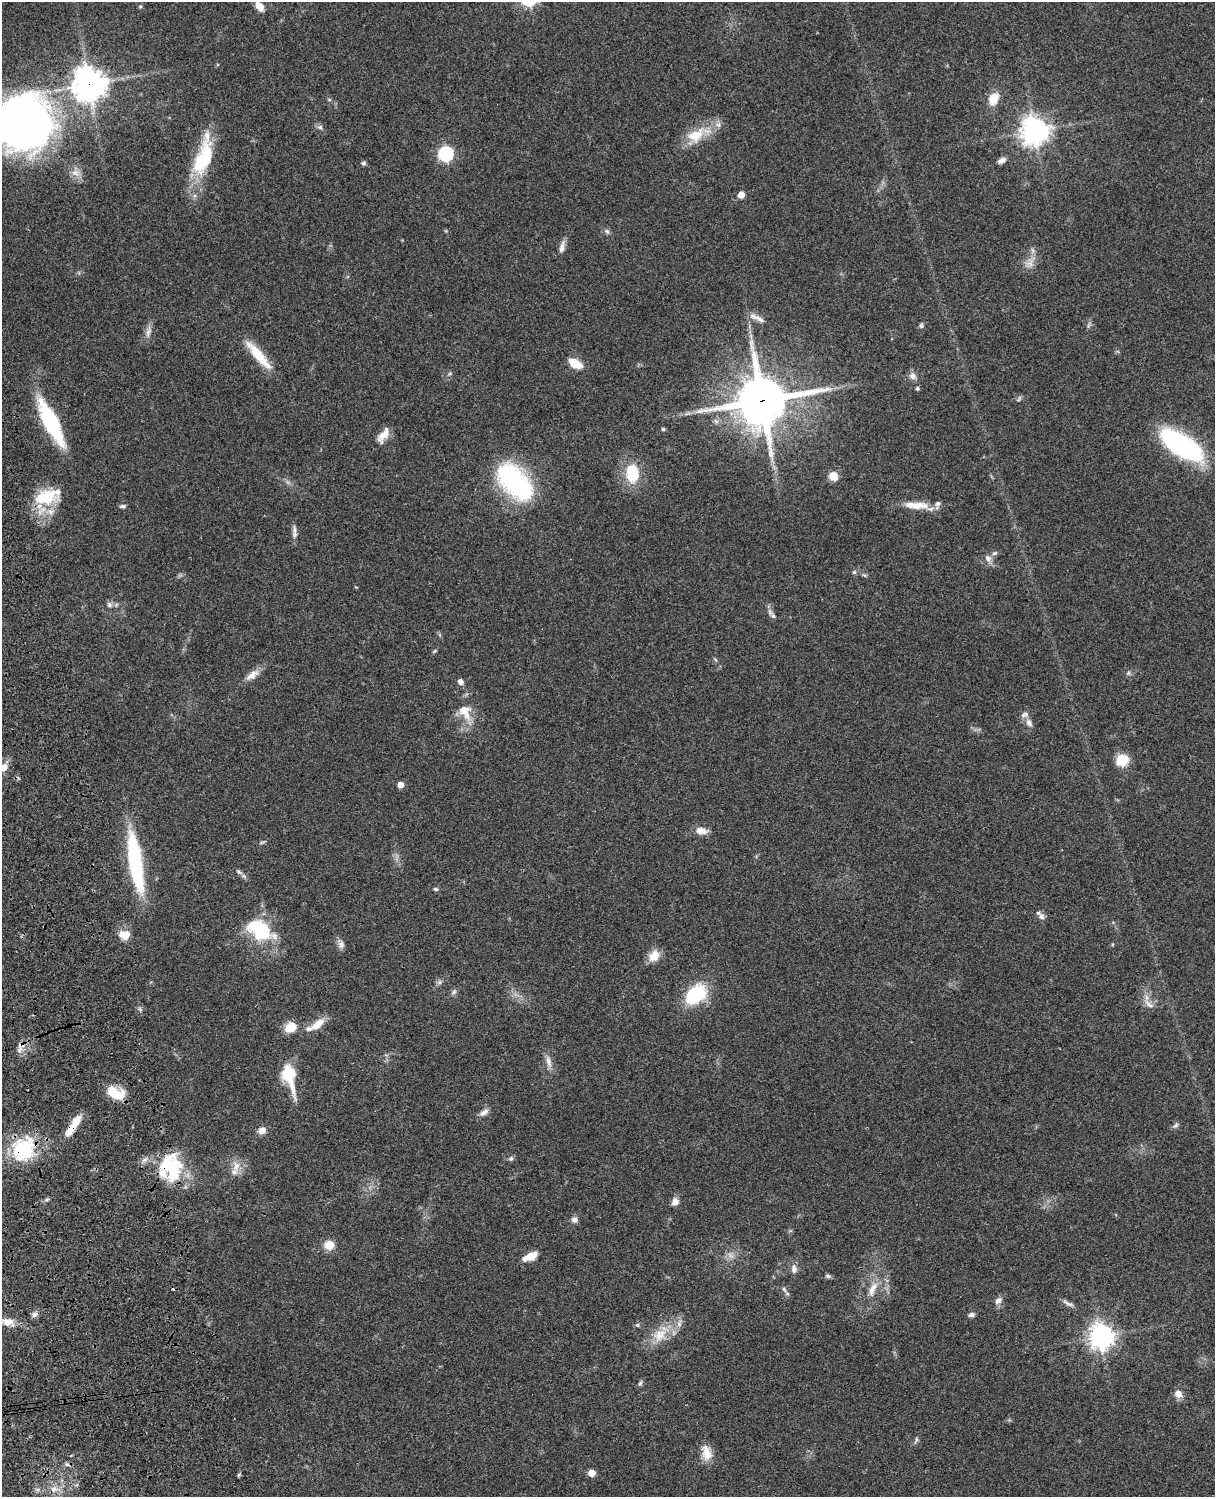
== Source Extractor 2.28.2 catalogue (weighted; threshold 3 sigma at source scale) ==
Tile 7 of 4 x 3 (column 3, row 2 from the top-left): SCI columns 2546-3758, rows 1773-3267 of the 5089 x 4927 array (HDU 1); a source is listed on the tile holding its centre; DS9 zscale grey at full resolution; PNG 1217 x 1499 px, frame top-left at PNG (2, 2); no overlay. Shown black and unused: <1% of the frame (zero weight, under 3 of 4 exposures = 6% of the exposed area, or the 3 px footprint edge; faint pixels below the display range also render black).
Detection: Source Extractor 2.28.2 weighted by HDU 2 'WHT'; one run over the whole footprint, this tile lists its part. Background 0.081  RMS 0.0059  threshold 0.0264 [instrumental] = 3 sigma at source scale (4.5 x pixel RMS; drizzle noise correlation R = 1.50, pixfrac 1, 0.05/0.05 arcsec/px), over >= 5 px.
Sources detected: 123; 1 too faint to see at this stretch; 3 inside a brighter object's white glare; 1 cosmic-ray / hot-pixel residue — not listed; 11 inside a brighter listed object's ellipse — not listed separately; the other 107 listed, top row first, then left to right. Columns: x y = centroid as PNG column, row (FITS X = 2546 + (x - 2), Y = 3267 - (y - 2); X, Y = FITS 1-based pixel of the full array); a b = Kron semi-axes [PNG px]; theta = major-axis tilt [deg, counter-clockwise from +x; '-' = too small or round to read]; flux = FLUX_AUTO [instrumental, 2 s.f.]
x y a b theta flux
140 6 6 5 - 0.83
260 6 10 6 -53 7.1
89 84 12 11 - 800
993 99 12 9 64 11
23 122 59 55 35 300
320 127 8 6 -5 1.5
1034 131 9 9 - 610
696 135 28 18 31 16
446 154 7 7 - 110
203 159 47 20 69 36
1002 160 10 6 27 3
363 163 6 5 - 1.1
76 173 14 9 -19 4.3
741 195 5 5 - 6.7
607 231 8 6 -48 1.6
562 247 19 6 78 3.2
1030 263 15 12 65 5.5
757 318 24 6 -25 3.8
1089 325 11 3 75 1.3
921 326 7 5 89 1.1
148 332 17 7 78 3.5
258 355 43 10 -49 16
575 363 17 9 -29 8.6
913 376 10 8 -24 3.2
917 389 4 4 - 1.1
1019 399 9 4 64 0.97
762 401 17 16 - 2800
51 422 46 12 -63 58
663 429 4 4 - 1
384 435 20 9 51 6.4
1181 445 48 20 -36 89
632 473 19 13 -86 22
833 476 5 5 - 17
515 482 45 24 -48 78
47 496 35 18 14 23
916 505 36 9 -3 11
122 506 8 4 5 1.3
294 530 14 6 -87 2.6
994 553 8 5 26 1.4
988 558 10 8 -60 3.3
854 572 5 5 - 0.98
864 575 6 4 -18 0.85
109 605 8 7 - 1.7
770 612 12 6 -55 2.5
435 651 7 4 34 0.83
1128 673 6 5 - 1.1
252 675 20 9 36 5.5
461 682 7 6 - 2.5
465 712 24 15 -62 12
1029 723 11 8 -61 2.9
1122 760 12 10 26 14
4 767 12 9 69 4.2
401 785 5 5 - 5.1
701 831 16 8 -8 5
262 842 10 3 21 0.9
135 862 60 12 -81 68
239 872 11 6 -34 1.9
436 889 6 5 - 1.1
1042 917 9 7 -52 2.6
260 930 37 22 -31 33
124 934 14 10 3 6.8
341 944 12 9 -77 2.7
654 956 15 11 51 7.3
440 982 7 4 72 1.2
454 992 8 6 68 1.4
696 994 23 16 41 34
1149 1004 18 6 -37 3.5
140 1009 7 4 -71 0.96
316 1025 26 9 33 8.5
291 1027 12 10 32 10
21 1045 11 9 62 4.1
548 1061 17 7 -78 4
288 1073 31 17 -80 17
114 1093 21 14 -18 12
484 1112 12 6 34 3.2
76 1122 19 9 61 7.9
1176 1125 9 5 36 1.4
262 1130 9 8 - 4.1
23 1149 31 26 52 38
511 1158 7 6 - 1.4
236 1166 16 11 79 5.8
171 1168 37 21 8 29
47 1199 6 4 2 0.96
675 1202 9 8 - 3.6
574 1220 9 7 -1 2.2
329 1245 9 8 - 9.1
531 1256 12 7 23 8.8
794 1269 13 7 -86 2.9
828 1276 8 5 -10 1.2
784 1289 8 5 -54 1.5
873 1289 25 9 66 7.8
998 1301 10 7 47 3
1069 1304 15 5 -22 2.3
34 1314 9 7 20 2.1
971 1315 8 5 8 1.7
8 1322 17 11 -8 6.5
637 1325 5 5 - 0.94
660 1335 23 18 42 13
1101 1336 8 8 - 570
640 1383 8 5 50 1.2
1178 1394 9 7 -55 5
916 1440 10 4 67 1.3
706 1453 21 12 -78 7.9
67 1464 7 4 -1 1.4
592 1473 6 5 - 7.2
238 1475 6 4 70 0.77
54 1489 11 9 24 5
Overlapping masked pixels (flux is a lower limit): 6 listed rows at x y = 89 84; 762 401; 21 1045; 76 1122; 23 1149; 171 1168
Isophote crosses this tile's border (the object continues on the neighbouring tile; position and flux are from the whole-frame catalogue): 1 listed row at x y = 23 122